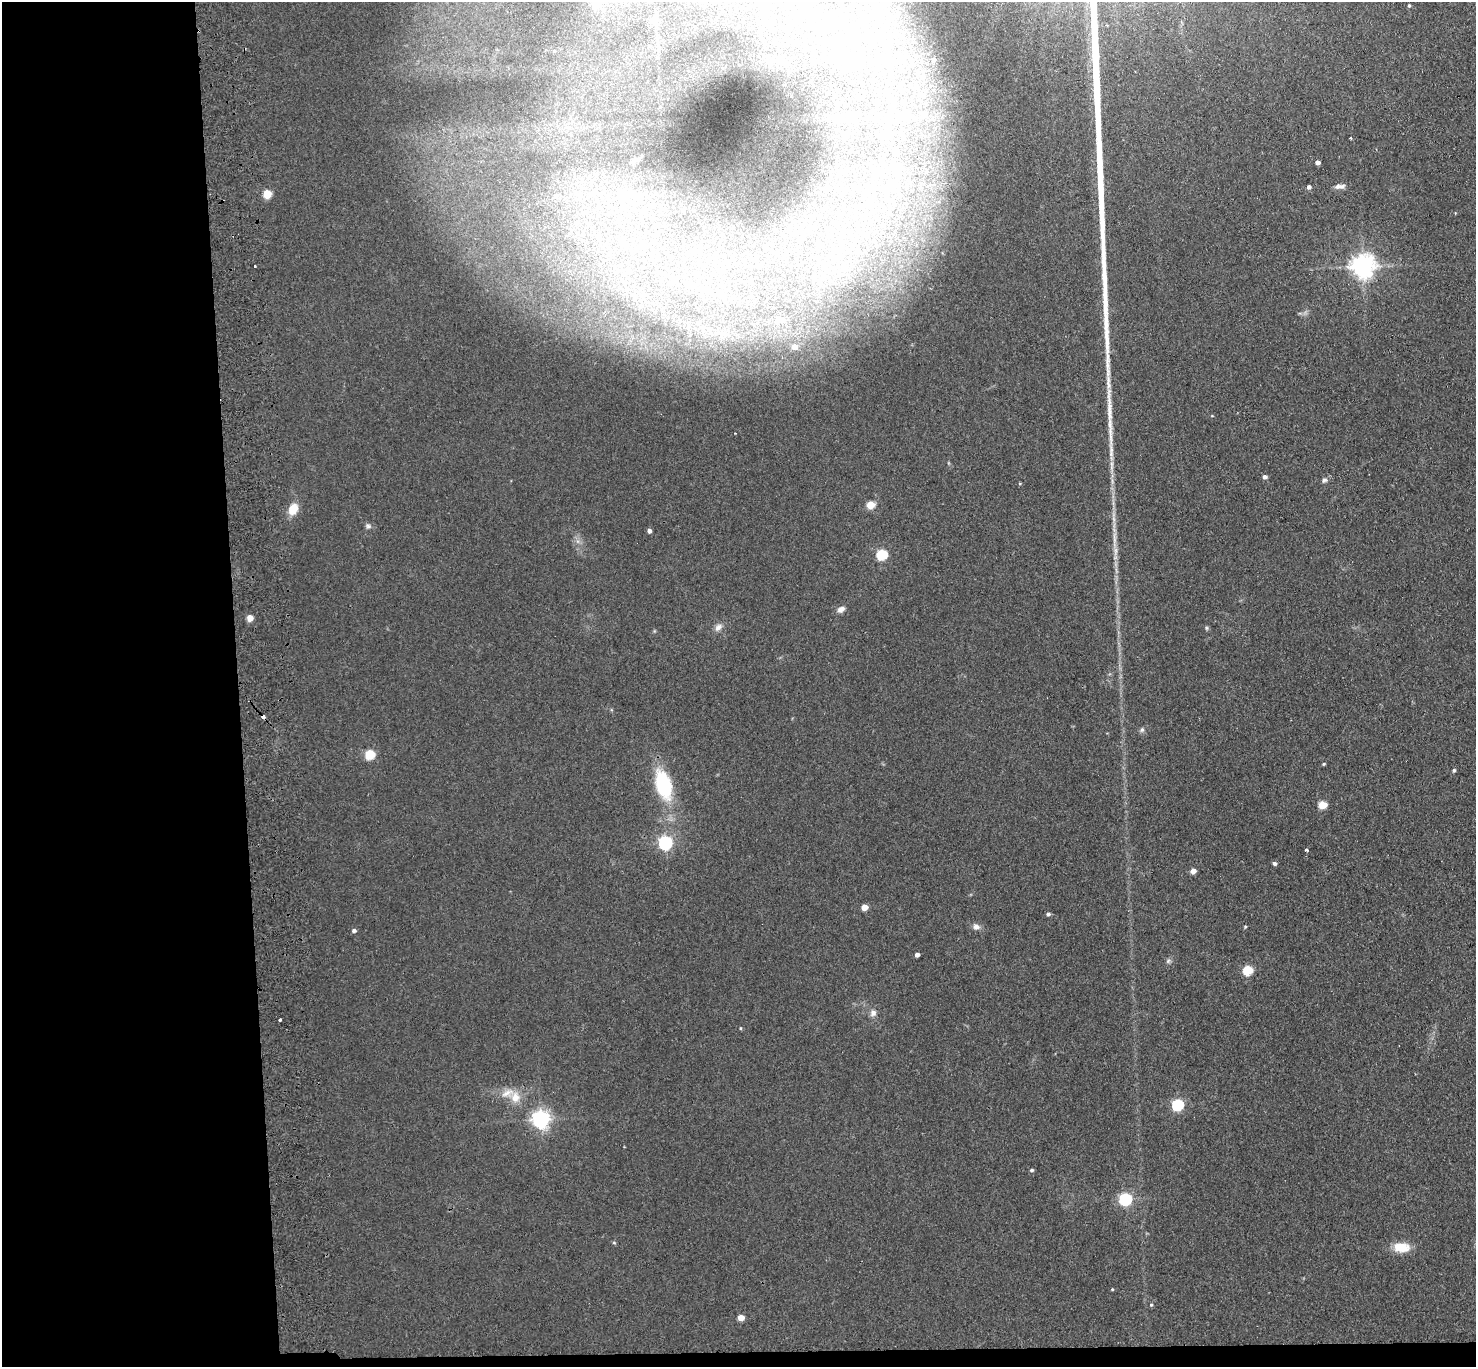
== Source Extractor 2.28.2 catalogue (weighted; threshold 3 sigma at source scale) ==
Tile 7 of 3 x 3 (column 1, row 3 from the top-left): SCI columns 56-1529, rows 130-1494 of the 4532 x 4405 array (HDU 1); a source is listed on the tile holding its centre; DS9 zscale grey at full resolution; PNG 1478 x 1369 px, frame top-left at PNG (2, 2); no overlay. Shown black and unused: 17% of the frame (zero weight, under 2 of 3 exposures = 3% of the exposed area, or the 3 px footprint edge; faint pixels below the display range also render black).
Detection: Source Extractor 2.28.2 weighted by HDU 2 'WHT'; one run over the whole footprint, this tile lists its part. Background 0.139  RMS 0.011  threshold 0.0496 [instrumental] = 3 sigma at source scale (4.5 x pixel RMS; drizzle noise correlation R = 1.50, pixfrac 1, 0.05/0.05 arcsec/px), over >= 5 px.
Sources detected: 68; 2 inside a brighter listed object's ellipse — not listed separately; the other 66 listed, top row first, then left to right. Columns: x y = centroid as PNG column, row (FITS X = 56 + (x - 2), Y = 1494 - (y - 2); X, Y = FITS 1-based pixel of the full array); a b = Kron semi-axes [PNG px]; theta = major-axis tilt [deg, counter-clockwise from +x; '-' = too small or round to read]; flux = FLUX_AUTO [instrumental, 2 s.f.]
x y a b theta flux
598 3 21 13 65 14
764 5 16 9 -83 15
1409 5 4 3 - 1.5
877 12 26 13 -11 42
655 21 14 11 1 9.4
824 30 7 7 - 7.5
554 51 5 3 - 0.99
933 60 4 4 - 2.3
889 117 8 5 45 4.1
1351 138 3 2 - 1.4
635 160 11 5 15 3.3
1318 162 4 4 - 5.4
1341 186 10 7 5 5.1
1309 187 4 4 - 3.8
267 194 5 5 - 41
625 195 15 10 -67 16
255 266 3 2 - 1.5
1363 266 8 7 - 990
779 320 10 6 2 3.7
794 347 5 4 - 7.4
735 433 2 2 - 0.81
1112 466 20 4 90 8
1264 477 5 4 - 4.3
1324 480 8 7 - 3.1
870 505 5 5 - 31
293 509 13 9 63 19
368 526 8 7 - 3.1
649 531 4 4 - 4.3
1114 538 25 4 87 9.9
882 554 5 5 - 88
841 609 10 7 31 5.5
250 618 5 4 - 15
718 627 11 8 45 5.8
1206 628 6 4 -89 1.5
263 717 4 3 - 5.4
1142 730 7 6 - 2.7
369 755 5 5 - 63
1324 764 4 3 - 1.5
1454 770 4 4 - 1.7
663 785 34 17 -74 77
1322 805 5 5 - 37
665 843 6 6 - 240
1307 850 4 3 - 1.8
1274 863 5 4 - 3
1193 871 4 4 - 10
864 907 5 4 - 17
1048 914 4 4 - 2.7
976 927 10 8 -1 5.2
1245 927 4 3 - 1.3
354 930 5 4 - 3.2
917 955 4 4 - 5
1168 961 6 6 - 2.4
1248 970 5 5 - 61
873 1013 9 8 - 5.3
280 1020 3 3 - 2.9
740 1028 5 3 - 1
515 1097 16 14 -67 17
1177 1105 6 5 - 120
541 1119 7 6 - 530
1032 1170 5 4 - 2
1125 1199 6 5 - 180
614 1243 5 3 - 1.2
1401 1247 19 11 -3 22
1112 1289 4 3 - 1
1151 1305 5 4 - 1.7
741 1318 5 4 - 15
Overlapping masked pixels (flux is a lower limit): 1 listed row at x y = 263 717
Isophote crosses this tile's border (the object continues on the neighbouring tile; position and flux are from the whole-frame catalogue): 3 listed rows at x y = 598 3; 764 5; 877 12